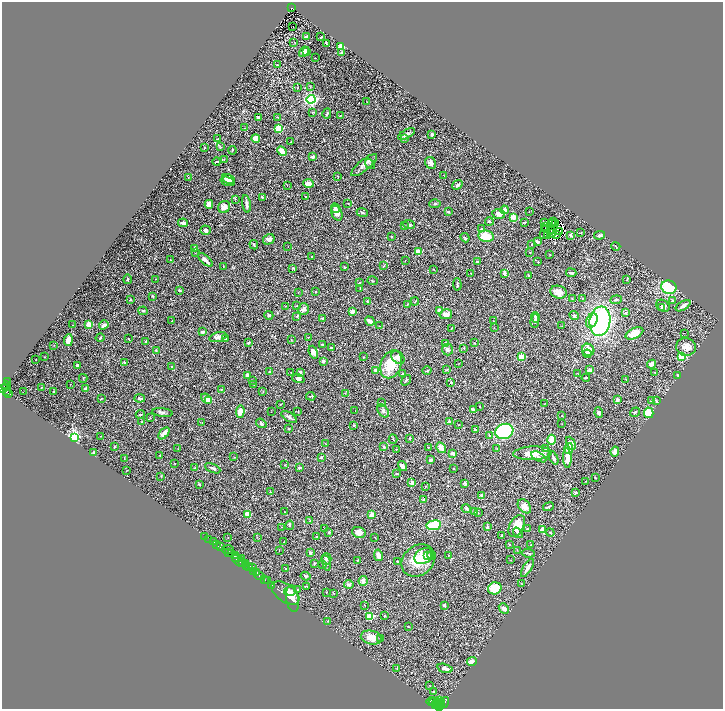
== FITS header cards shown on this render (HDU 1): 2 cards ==
NAXIS1  =                 1442
NAXIS2  =                 1414

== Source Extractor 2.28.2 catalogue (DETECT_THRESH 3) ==
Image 1442 x 1414 px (HDU 1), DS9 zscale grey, zoomed out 1/2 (1 PNG px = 2 x 2 image px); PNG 725 x 711 px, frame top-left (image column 2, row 1414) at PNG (2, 2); each listed source drawn as its Kron ellipse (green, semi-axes under 4 px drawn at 4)
Background 0.412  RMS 0.017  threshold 0.0521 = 3 sigma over >= 5 px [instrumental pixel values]
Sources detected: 478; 51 cannot appear on this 1/2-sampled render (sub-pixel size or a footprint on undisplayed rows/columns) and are neither listed nor drawn; the other 427 listed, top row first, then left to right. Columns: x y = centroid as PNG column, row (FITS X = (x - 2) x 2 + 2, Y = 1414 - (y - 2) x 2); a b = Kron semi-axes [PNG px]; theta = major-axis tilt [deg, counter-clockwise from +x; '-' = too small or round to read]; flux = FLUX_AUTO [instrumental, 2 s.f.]
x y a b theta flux
291 8 3 2 - 30
293 26 2 1 - 2.2
307 36 4 2 - 5.1
320 37 3 2 - 2.2
294 42 2 2 - 1.4
326 43 2 2 - 4.3
341 47 4 3 - 48
307 51 3 2 - 2.7
304 52 6 4 43 16
342 53 2 2 - 7.4
315 58 2 1 - 0.94
277 65 2 2 - 1.8
310 87 3 2 - 1.6
297 88 2 1 - 1
311 99 4 3 - 1000
367 102 2 1 - 1
313 112 3 2 - 2.1
327 114 5 2 - 3.8
340 116 2 2 - 0.98
259 117 4 3 - 5.4
278 117 3 2 - 1.2
245 128 2 2 - 8.9
279 128 3 3 - 220
406 134 9 3 28 11
432 134 4 4 - 4.9
256 138 4 4 - 33
404 138 4 3 - 4.9
218 139 2 1 - 1.9
291 142 3 2 - 1.3
220 147 3 2 - 1.9
205 148 2 2 - 5.2
232 150 4 2 - 3.1
282 151 5 3 - 46
313 157 4 3 - 10
224 159 2 1 - 1.1
217 162 4 2 - 4.3
431 163 6 5 - 10
370 164 6 3 -52 5.1
364 165 16 5 39 19
443 175 2 1 - 0.72
338 176 2 1 - 1.9
188 177 2 2 - 1.3
229 179 7 3 -25 9.7
228 181 7 4 -16 18
308 184 5 3 - 24
287 185 2 1 - 0.71
457 185 5 2 - 5.7
305 196 2 1 - 1.1
263 197 4 2 - 2.3
235 199 3 2 - 2.6
348 203 3 2 - 1.7
209 204 4 4 - 25
246 204 9 2 -81 14
435 204 5 2 - 2.4
224 207 6 5 - 16
335 208 5 3 - 14
505 210 4 3 - 14
529 211 2 2 - 0.74
362 212 6 2 -23 3.4
448 212 3 3 - 2.6
337 213 8 5 -66 18
499 214 6 5 - 16
513 217 2 2 - 120
489 221 4 3 - 4.6
554 221 3 1 - 1.4
524 222 3 1 - 2.8
183 223 5 3 - 14
544 223 2 1 - 0.85
552 223 2 1 - 0.26
556 223 2 1 - 1.5
409 225 6 3 -6 4.8
404 226 3 2 - 2.1
546 226 3 1 - 0.98
481 229 2 2 - 8.1
544 229 3 2 - 1.3
206 230 5 4 - 7.3
551 230 2 1 - 1.4
559 232 2 2 - 0.89
581 233 3 2 - 1.4
544 234 2 1 - 0.78
551 234 3 1 - 0.68
548 235 3 1 - 1.5
557 235 2 1 - 0.64
571 235 3 3 - 7.4
600 235 5 3 - 5.9
391 236 2 2 - 2.8
486 236 7 5 -9 63
465 238 5 3 - 4.4
269 239 6 5 - 9.9
537 242 3 2 - 8.6
532 244 3 2 - 3.4
254 245 5 2 - 3.8
616 246 5 2 - 2
288 247 2 1 - 0.81
195 248 3 2 - 12
418 252 2 2 - 68
530 252 2 2 - 1.8
195 253 2 2 - 1
550 254 3 2 - 1.9
312 257 2 2 - 1.7
170 260 2 2 - 3.4
205 260 9 4 -41 14
405 260 2 1 - 0.94
477 261 2 2 - 3.3
538 262 2 2 - 2.4
223 266 2 2 - 1.4
384 266 3 2 - 2.1
345 267 4 2 - 2.5
293 268 4 2 - 2.5
434 269 2 1 - 2.6
471 273 2 1 - 0.94
504 273 3 2 - 20
571 273 5 3 - 8.2
528 275 2 2 - 8.9
128 279 4 2 - 3.2
156 279 2 2 - 0.94
627 279 3 2 - 2.5
372 281 5 2 - 2.7
359 283 3 2 - 1.8
457 284 6 3 -86 6.1
669 287 8 6 -19 150
360 288 3 2 - 1.3
179 290 4 2 - 4.2
315 292 2 2 - 2.5
558 292 8 6 -15 21
298 293 2 1 - 0.93
153 296 3 3 - 2.2
582 298 2 2 - 1.6
572 299 3 3 - 2.4
130 300 3 3 - 2.7
616 300 6 3 7 4.3
415 301 4 2 - 2.3
672 301 4 3 - 3.5
367 302 3 3 - 2
407 305 4 2 - 1.9
285 306 2 2 - 1.4
297 306 3 2 - 2
663 306 7 5 -29 8.1
683 306 8 3 33 11
662 308 4 3 - 2.7
303 309 6 5 - 9.6
439 310 2 2 - 37
143 311 5 3 - 5
353 311 4 3 - 17
626 313 3 3 - 5
446 314 6 5 - 19
269 315 4 3 - 3.6
297 316 4 3 - 2.7
574 316 5 3 - 7.2
535 317 5 3 - 4.1
323 318 3 3 - 3
592 320 7 5 65 27
172 321 3 2 - 2.5
370 321 5 3 - 18
493 321 2 2 - 1.5
535 321 7 4 82 6.7
600 321 15 10 82 580
72 325 3 2 - 1.1
89 325 2 2 - 100
104 325 5 3 - 12
379 326 2 1 - 2.1
562 326 2 2 - 1.3
451 328 2 2 - 1.4
494 328 2 2 - 2.5
203 332 3 2 - 10
634 333 9 5 24 40
684 333 2 1 - 5.2
218 337 9 4 16 12
308 337 2 2 - 1.6
100 338 4 2 - 3
129 339 3 2 - 2
225 339 3 2 - 3.5
68 340 6 3 83 29
291 340 3 2 - 1
145 341 4 2 - 4.2
249 343 4 3 - 2.9
475 343 3 2 - 2.4
323 344 2 2 - 5
445 344 3 2 - 14
54 345 2 2 - 1
331 347 2 2 - 2.3
686 347 10 9 - 25
464 348 3 2 - 1.9
448 349 6 5 - 9.2
588 350 6 6 - 27
156 351 4 3 - 5.7
313 352 6 4 -70 18
587 354 4 3 - 14
681 356 3 3 - 190
44 357 2 1 - 1.6
363 357 3 2 - 1.6
398 357 7 5 -45 17
522 357 3 2 - 120
36 359 2 1 - 1.1
323 361 3 3 - 7.8
124 362 2 2 - 5.1
459 363 2 1 - 0.85
391 364 14 10 67 90
651 364 5 3 - 15
77 365 2 2 - 19
172 367 3 2 - 3.2
447 369 3 2 - 2
375 370 3 3 - 6.1
589 370 3 2 - 19
269 371 3 2 - 3.5
427 371 4 2 - 3.6
301 372 3 3 - 4
655 372 2 2 - 4.6
291 373 3 2 - 1.6
578 373 3 2 - 1.2
402 374 3 2 - 2.7
247 375 3 2 - 15
678 375 2 2 - 2
83 378 4 2 - 2.3
586 378 4 2 - 5.1
298 379 6 4 -20 9.1
626 379 3 2 - 1.9
252 380 3 2 - 2.1
406 380 6 2 53 3.6
7 381 2 1 - 24
451 382 3 2 - 2.3
70 384 2 1 - 0.86
254 384 3 3 - 2.9
7 386 5 3 - 460
5 387 2 1 - 110
3 388 3 2 - 610
41 388 4 2 - 1.6
86 389 4 3 - 8
221 389 2 2 - 2.2
6 391 3 2 - 290
53 391 2 2 - 3.8
23 392 2 1 - 5.1
263 392 3 2 - 1.7
9 393 3 2 - 190
345 393 2 2 - 1.4
311 396 4 2 - 4.1
140 398 5 3 - 7
101 399 3 2 - 2.2
206 399 6 4 -41 31
617 400 3 3 - 13
652 400 3 3 - 7.2
209 401 4 3 - 19
656 401 4 3 - 3.8
382 403 3 2 - 2.4
280 404 3 2 - 1.3
544 404 2 1 - 0.8
480 407 2 2 - 4.4
473 409 2 2 - 28
271 411 2 1 - 0.8
355 411 2 2 - 0.89
383 411 7 5 -55 9.6
163 412 10 3 -6 7.3
240 412 6 3 87 36
298 412 3 2 - 1.3
635 412 5 3 - 4.9
599 413 5 4 - 6
649 413 5 4 - 51
140 414 4 2 - 2.1
562 415 2 2 - 1.1
289 417 9 4 -33 9.1
150 418 3 2 - 1.5
449 421 2 2 - 7.8
141 422 4 2 - 2
202 423 3 2 - 1.1
261 423 6 3 -37 6
562 424 2 1 - 1.4
354 425 3 2 - 2.2
458 425 2 1 - 0.94
288 429 3 2 - 1.9
475 430 3 3 - 4.9
504 431 9 7 20 380
164 433 7 3 47 18
489 435 2 2 - 4.7
101 436 2 2 - 2.2
74 437 3 3 - 990
410 438 2 2 - 3.2
393 439 4 2 - 2
552 440 5 4 - 30
571 443 7 4 -64 13
326 444 3 2 - 1.7
114 447 2 2 - 2.7
384 447 3 3 - 3.6
429 447 3 2 - 1.9
441 448 6 4 -58 19
497 448 2 1 - 1.2
569 448 5 4 - 39
178 449 2 2 - 1.2
396 449 3 2 - 1.3
546 449 2 2 - 6.4
615 451 5 3 - 18
94 452 2 2 - 16
453 453 2 2 - 29
533 453 19 6 2 46
160 455 2 2 - 2.8
234 457 2 1 - 0.94
321 457 3 3 - 2.8
539 457 8 2 -28 6.2
554 458 7 3 -63 5.9
567 458 10 4 -87 35
124 459 2 1 - 1
431 460 3 3 - 13
175 463 2 2 - 3.3
285 465 3 2 - 1.6
403 466 5 4 - 13
194 468 2 2 - 4.3
213 468 8 3 -25 9.2
299 468 4 3 - 6.4
454 469 2 2 - 2.2
127 470 3 1 - 1.3
397 474 3 2 - 1.9
161 476 3 2 - 1.7
595 477 3 2 - 1.3
585 481 2 1 - 2.5
412 483 2 2 - 38
465 483 4 2 - 7.8
199 484 4 3 - 3.7
425 486 3 2 - 1.1
270 492 3 2 - 1.7
576 492 2 2 - 15
481 495 3 3 - 4.7
423 500 4 3 - 2.4
524 506 8 5 -51 22
548 507 5 2 - 5
466 508 5 4 - 4.8
475 511 3 2 - 1.6
284 512 2 1 - 1.1
478 513 3 2 - 1.9
248 514 4 3 - 43
371 515 4 3 - 24
310 521 2 2 - 1.5
290 525 5 2 - 3.2
434 525 7 5 9 110
517 526 12 7 63 49
281 527 2 2 - 1.1
487 527 2 2 - 21
325 528 3 2 - 1.4
528 529 3 3 - 6.3
543 529 3 2 - 120
329 532 2 2 - 4.6
359 532 7 5 -21 19
518 533 6 3 -52 7.6
550 533 4 3 - 3.2
502 535 3 2 - 3.6
205 536 2 1 - 24
228 537 2 1 - 1.2
257 537 3 2 - 0.99
317 537 3 2 - 2.1
375 538 2 2 - 1.3
209 539 2 1 - 23
213 542 3 2 - 92
284 542 4 2 - 1.5
216 544 2 2 - 580
509 544 3 2 - 1.7
531 545 3 1 - 1.4
221 547 2 1 - 60
228 550 6 2 8 200
279 550 2 1 - 1
517 550 3 2 - 1.1
228 553 3 2 - 510
232 553 3 1 - 340
310 553 4 3 - 5.2
528 553 7 2 -7 5.1
378 555 6 3 -78 17
432 555 5 3 - 6.3
448 555 2 1 - 1.1
235 556 3 2 - 410
424 556 10 7 30 20
428 556 4 4 - 9.5
236 558 2 2 - 250
241 559 2 2 - 510
326 559 6 5 - 5.9
357 560 2 2 - 1.5
511 560 2 2 - 1.9
239 561 8 2 -35 500
397 561 2 2 - 2.7
418 561 18 14 42 81
243 563 3 1 - 600
314 563 3 3 - 2.2
326 563 8 4 -78 8.4
246 564 3 2 - 590
323 564 4 3 - 3
246 566 2 2 - 270
249 566 3 2 - 330
253 568 3 1 - 19
285 568 2 2 - 2.9
527 568 10 3 58 19
254 571 3 2 - 590
257 573 2 1 - 470
259 575 5 3 - 590
306 576 5 4 - 3.9
265 580 2 1 - 35
268 581 3 1 - 23
363 581 5 4 - 16
349 584 5 3 - 4.9
521 584 2 1 - 1.1
272 585 2 1 - 26
306 586 4 1 - 1.6
495 588 7 6 - 96
298 589 2 2 - 1.2
290 591 6 4 -10 9.6
326 592 3 2 - 1.9
285 593 16 8 -35 33
334 593 2 2 - 1.2
292 599 13 6 -80 16
364 605 2 1 - 1.5
444 605 3 2 - 5.6
504 608 5 4 - 16
370 616 3 3 - 210
385 616 3 3 - 3
328 621 2 2 - 1.5
408 627 4 2 - 1.5
371 637 10 7 -12 32
380 638 2 1 - 2.1
472 662 5 4 - 14
397 668 2 2 - 3.5
445 668 8 3 -15 22
429 685 2 2 - 1.2
434 691 2 1 - 1.8
439 700 3 2 - 1400
431 702 4 2 - 1900
434 702 4 3 - 4400
438 702 3 2 - 2400
441 702 3 3 - 2200
444 702 6 2 57 1200
435 705 3 2 - 1500
440 706 3 3 - 1600
439 708 3 2 - 1500
At the frame edge (FLAGS 8, measured only in part): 2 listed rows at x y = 3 388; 439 708
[51 sub-pixel or undisplayed-footprint detections neither listed nor drawn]